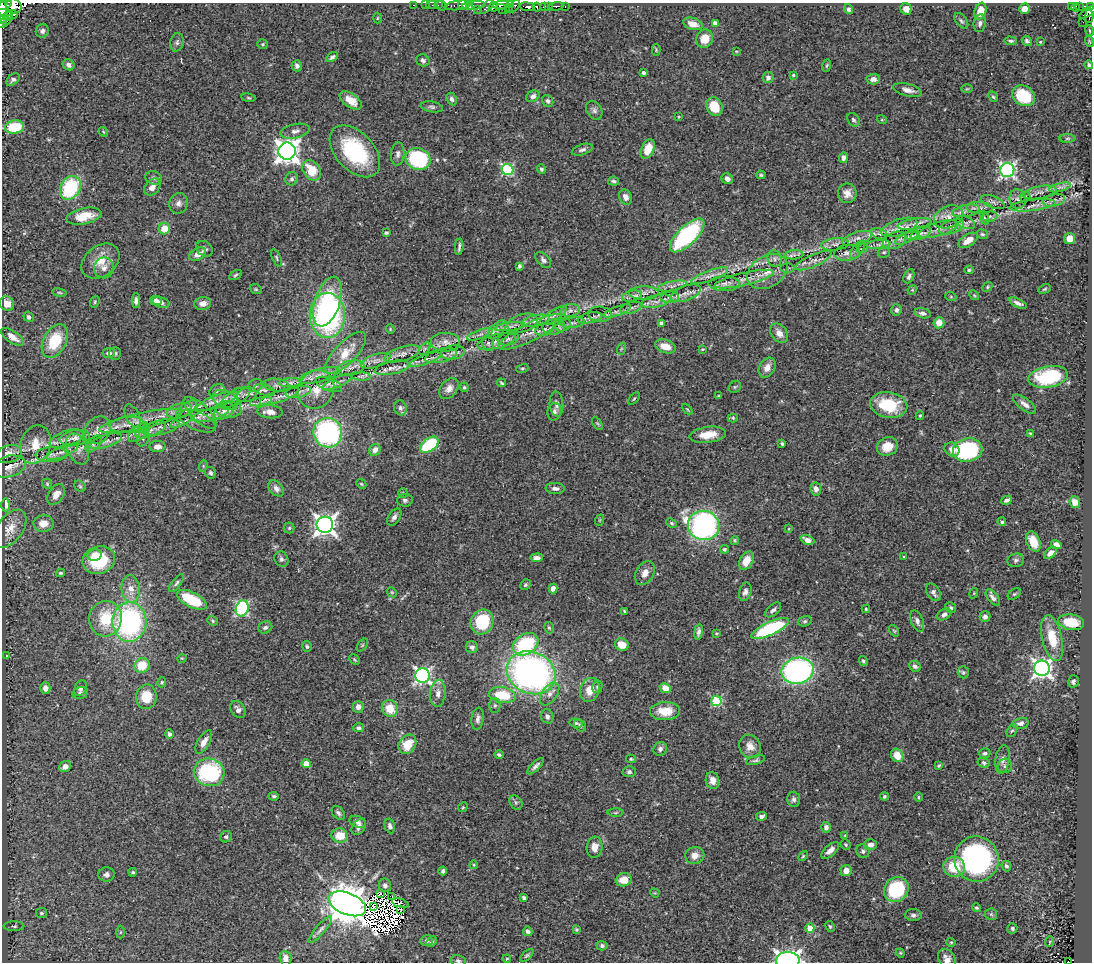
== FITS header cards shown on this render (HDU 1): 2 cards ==
NAXIS1  =                 1090
NAXIS2  =                  960

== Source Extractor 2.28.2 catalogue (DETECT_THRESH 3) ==
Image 1090 x 960 px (HDU 1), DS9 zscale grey, 1 PNG px = 1 image px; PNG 1094 x 964 px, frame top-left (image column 1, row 960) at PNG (2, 3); each listed source drawn as its Kron ellipse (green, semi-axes under 4 px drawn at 4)
Background 0.581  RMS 0.024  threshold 0.0727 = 3 sigma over >= 5 px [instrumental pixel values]
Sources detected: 514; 7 with non-positive FLUX_AUTO (blend fragments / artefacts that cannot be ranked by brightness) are neither listed nor drawn; of the other 507, the 500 brightest by FLUX_AUTO listed and drawn (7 fainter detections omitted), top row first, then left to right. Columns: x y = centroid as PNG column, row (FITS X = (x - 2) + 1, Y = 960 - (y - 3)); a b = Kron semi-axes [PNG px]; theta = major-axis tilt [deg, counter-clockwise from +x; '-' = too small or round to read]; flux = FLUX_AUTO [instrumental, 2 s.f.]
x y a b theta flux
4 5 7 3 23 170
414 5 3 2 - 12
425 5 2 2 - 3.4
431 5 5 2 - 14
438 5 2 2 - 13
442 5 5 4 - 21
458 5 13 4 7 140
463 5 5 2 - 100
474 5 11 3 4 340
501 5 8 3 5 17
511 5 3 2 - 6.3
515 5 7 3 59 15
14 6 8 7 - 360
548 6 3 2 - 53
556 6 7 3 2 67
565 6 4 3 - 51
1072 6 3 3 - 4.5
1079 6 3 2 - 3.8
469 7 4 3 - 160
487 7 9 3 46 37
493 7 5 4 - 130
527 7 7 3 -6 270
537 7 4 3 - 190
544 7 3 3 - 79
1076 7 4 2 - 14
1091 7 3 3 - 32
508 8 4 3 - 34
478 9 4 2 - 18
502 9 5 2 - 15
849 9 5 4 - 4
906 9 6 5 - 11
1024 9 5 5 - 13
980 11 8 6 72 24
3 12 13 3 -83 91
1088 12 10 4 30 44
12 15 5 3 - 110
7 16 5 3 - 110
1089 16 7 4 87 100
377 18 5 3 - 1.4
3 19 3 2 - 74
5 21 9 4 39 140
961 21 9 5 -52 3.6
1083 22 2 2 - 1.9
715 23 4 4 - 12
980 23 9 6 82 5.4
693 24 10 6 -17 15
42 31 7 6 - 4.9
1090 31 5 2 - 1.4
705 39 9 8 - 27
1011 41 6 3 -2 3.1
1027 41 5 4 - 3.8
1089 41 6 3 -71 1.4
177 42 9 6 78 4.6
1040 42 3 2 - 1.6
263 44 5 4 - 2.1
656 50 6 3 -90 1.8
736 51 4 2 - 1.2
332 57 6 4 35 4.6
423 60 7 6 - 4
69 65 6 5 - 5.8
1089 65 4 4 - 2.7
297 66 6 5 - 5.4
827 66 6 4 71 2.2
643 73 3 3 - 4.2
793 75 4 4 - 2.3
768 78 5 5 - 6
873 79 7 5 4 9
13 80 8 5 40 4.4
967 89 6 4 1 1.9
908 90 14 6 -15 9.7
533 96 7 5 27 6.9
1023 96 12 9 -32 64
993 97 5 4 - 2.7
248 98 7 3 -9 2.1
451 99 6 5 - 5
351 100 13 6 -36 20
548 101 6 5 - 3.9
432 107 11 5 -9 4.5
714 107 9 7 -65 42
594 110 10 7 -58 5.4
679 117 3 2 - 1.4
853 120 7 5 -55 4.4
882 120 5 3 - 1.4
15 127 9 6 7 52
295 131 15 7 11 9.6
103 132 5 3 - 1.7
1067 138 8 4 1 2.2
648 149 10 6 67 31
582 150 11 5 17 4.9
287 151 8 8 - 1400
355 151 31 19 -47 140
398 154 11 6 86 6.7
843 158 5 4 - 6.1
418 159 13 10 -23 160
541 169 5 4 - 3.9
312 170 11 8 -56 39
507 170 6 5 - 170
1007 170 7 7 - 440
761 175 4 4 - 2.2
154 178 8 6 -17 4.7
292 179 7 6 - 4.2
727 179 6 5 - 6.2
613 181 5 4 - 3.5
152 187 9 7 50 9.9
1060 187 11 3 15 4.5
70 188 12 9 59 130
1040 192 17 6 11 9.5
847 193 9 9 - 12
625 197 8 6 -62 9
1025 197 5 5 - 2.5
1018 199 10 8 -72 6.4
1054 200 11 6 13 7.4
993 202 12 5 -21 6.3
178 203 10 9 - 7.5
1033 205 23 5 7 13
979 208 13 6 -4 7.6
966 211 14 6 12 7.4
84 216 18 8 12 33
990 216 8 5 6 4.2
949 217 15 11 23 16
985 218 7 4 -69 2.8
965 223 10 6 -20 5.8
914 224 17 5 10 9.9
899 227 18 8 19 15
951 227 13 6 19 10
164 229 6 5 - 27
939 229 20 7 17 14
386 233 3 3 - 2.4
921 233 10 5 23 7
879 234 8 5 -20 3.9
982 234 6 4 -15 2.4
687 235 22 9 44 210
912 236 7 4 -9 4.3
857 238 15 6 16 8.3
907 238 13 4 26 8.6
1070 238 5 5 - 17
895 240 12 8 24 8.6
968 240 11 6 32 18
835 244 14 6 6 7.2
879 245 12 4 5 6.6
459 247 8 3 86 4
204 249 9 7 -39 5.3
862 249 6 3 19 2.3
857 250 10 5 54 4.6
884 252 6 5 - 3.6
847 253 12 8 7 8.7
198 254 9 5 30 12
794 255 9 4 4 4.8
276 258 9 4 -67 2.7
775 259 8 7 - 5.1
543 260 9 6 -46 5.6
100 261 21 15 37 28
813 261 19 6 24 11
519 266 4 3 - 3.5
104 268 10 10 - 10
787 268 7 4 0 2.8
969 270 4 3 - 2.7
767 271 22 15 33 32
235 275 7 4 28 2.5
709 276 20 5 19 12
909 276 7 5 64 4.9
744 279 30 6 13 21
724 284 16 7 -1 9.9
672 286 15 4 12 6.8
987 287 5 4 - 2.3
256 289 6 4 -20 2.3
1045 289 6 4 27 2
912 290 5 4 - 1.7
59 293 7 3 -9 2
644 293 15 6 -1 9.3
686 293 15 7 21 11
974 295 5 4 - 1.9
632 296 10 5 13 5
670 297 9 5 3 5.4
951 297 5 3 - 1.8
136 300 7 4 90 5.3
156 300 6 4 -1 5.5
656 301 15 6 13 10
95 302 6 4 71 2.1
161 302 9 5 -14 6.8
327 302 26 12 71 82
203 303 8 6 8 11
1018 303 9 4 -24 6
7 304 8 6 -36 14
631 308 11 5 17 6.1
570 310 9 6 10 6.1
896 310 5 5 - 5.5
617 311 14 4 20 6.7
923 313 8 5 -14 5.8
600 314 12 7 -5 5.7
327 315 22 17 89 350
553 316 16 5 32 8.3
29 317 5 5 - 3.5
590 318 12 5 11 6.6
535 321 15 5 12 8.7
522 323 15 9 15 11
573 323 12 5 5 6.4
661 323 4 4 - 8.4
939 323 5 5 - 17
563 325 8 6 21 5.6
510 326 15 4 8 7.2
554 327 11 7 6 7.4
390 329 4 4 - 1.8
545 329 9 6 19 5.9
497 330 12 6 45 6.9
530 332 35 9 27 25
779 333 11 8 -53 12
480 334 14 4 19 5.7
12 337 13 6 -35 14
508 339 10 6 12 5.4
55 341 18 11 62 61
496 341 19 7 14 12
445 342 14 9 -1 12
488 343 8 6 -79 4
665 346 10 6 -18 23
425 349 7 4 46 3.9
621 349 6 4 71 2.2
702 349 3 2 - 1.6
453 352 12 7 10 7.3
109 353 6 5 - 6.4
115 353 6 6 - 3.3
346 353 27 11 46 36
402 354 18 7 17 10
441 356 16 6 14 9.4
425 360 17 4 19 7.6
376 361 15 6 19 9.6
351 368 14 7 13 8.7
392 368 17 6 12 11
767 368 10 7 60 12
522 369 6 4 15 2.3
319 375 21 6 15 15
361 376 10 3 -4 3.7
1048 377 20 10 10 110
337 382 16 5 23 8.8
290 383 11 4 5 6.1
501 383 4 2 - 2.1
329 384 14 6 -20 8.3
255 385 7 6 - 5.3
277 385 13 6 -8 8.2
464 387 5 4 - 2.4
735 387 6 5 - 2.4
449 389 11 8 51 9.6
217 390 8 5 34 5
265 390 11 5 -17 4.4
316 390 20 17 59 31
298 392 13 6 11 7.8
247 395 10 7 19 5.8
279 396 20 5 19 12
719 396 3 3 - 1.6
236 397 16 7 30 10
634 399 7 2 50 1.7
226 400 13 9 -27 11
217 401 21 6 20 15
261 402 11 4 11 6.8
556 404 12 7 -87 7.6
1025 404 14 6 -37 8.1
889 405 19 12 -9 64
400 408 7 6 - 5.3
186 409 12 6 39 7.3
229 409 13 8 -1 10
687 409 6 3 -45 1.8
180 411 13 7 17 8.5
224 411 11 7 35 8.6
270 412 13 6 -4 15
554 412 9 6 78 6.5
200 413 21 8 -44 17
211 414 18 6 16 14
132 416 12 6 -64 7.5
920 416 4 3 - 2
733 418 5 4 - 2.4
141 421 42 8 12 31
197 421 19 9 -23 12
181 422 12 4 26 5.5
597 423 7 4 -58 2.2
127 425 18 8 3 14
145 427 5 4 - 3.1
160 427 20 7 12 14
97 430 15 12 46 14
150 430 16 6 20 11
139 432 13 6 41 9.6
328 433 15 14 - 260
1030 433 4 3 - 1.7
708 435 18 8 7 26
75 438 15 8 8 11
143 438 8 6 67 5.6
66 439 18 8 19 13
106 441 17 6 18 10
782 443 4 3 - 2.4
93 444 10 5 48 4.9
35 445 19 15 70 32
429 445 10 6 37 110
887 446 11 9 27 25
157 447 8 5 3 9.1
78 449 16 10 -66 12
952 449 8 6 -37 11
375 450 6 5 - 8.5
968 450 15 11 10 200
62 452 17 5 22 9.4
9 454 13 8 16 12
51 454 15 7 3 10
9 466 17 10 13 12
203 466 5 3 - 1.7
210 473 6 5 - 3.3
47 484 5 4 - 2.3
361 484 5 4 - 2.2
80 486 6 5 - 2.5
276 488 9 6 -48 7.4
555 488 9 5 -2 7
816 489 6 5 - 7.1
403 493 5 4 - 2.2
56 495 11 7 55 14
405 500 7 6 - 4.3
1007 500 6 3 23 4.5
1075 502 6 5 - 15
6 505 6 4 -88 16
394 517 9 5 56 6.1
600 520 6 3 71 1.6
1002 522 4 4 - 2.9
672 523 6 4 -39 2.6
43 524 10 8 1 18
325 525 8 8 - 1000
703 525 16 14 -9 400
289 528 5 5 - 2.4
10 529 22 12 53 21
789 529 4 3 - 1.3
735 540 4 4 - 2.3
807 540 7 4 -22 11
1033 542 10 6 -66 27
1056 545 5 4 - 8.9
724 549 4 4 - 2.8
1050 553 7 4 41 9.3
95 555 7 5 13 14
904 557 3 3 - 1.3
537 558 6 4 5 8
281 559 8 6 -66 4.6
99 560 16 13 18 86
1016 560 8 6 18 4.8
746 561 10 6 61 23
60 573 5 3 - 2.4
645 573 13 9 62 12
176 583 10 4 51 3.8
525 585 5 5 - 2.7
131 589 14 9 -84 18
553 589 5 4 - 9.3
392 592 5 4 - 2
745 592 9 6 74 6.6
933 592 9 6 -59 6.8
974 593 5 3 - 1.6
1014 594 7 5 35 2.9
993 598 10 5 -51 6.3
192 600 16 7 -27 83
242 608 8 6 72 260
951 608 6 5 - 3
866 609 4 4 - 1.9
773 610 9 5 42 6
624 611 4 2 - 1.9
944 614 7 5 35 6.2
985 617 5 5 - 5.1
105 619 18 16 85 57
213 621 5 4 - 2.6
805 621 7 5 15 3
917 621 11 6 -68 6.8
129 622 20 17 89 300
482 622 13 11 62 81
1071 622 13 8 -9 44
265 627 7 6 - 4.6
549 628 6 4 -74 2.6
770 629 20 6 25 150
894 631 6 4 -53 1.9
699 632 8 4 82 5.7
716 633 3 2 - 1.5
1052 638 23 10 -78 45
526 644 14 10 33 120
362 645 7 4 53 2.3
622 645 7 6 - 26
307 646 5 5 - 3.2
472 647 6 6 - 5
6 655 3 3 - 9.3
182 658 4 3 - 1.2
355 660 6 3 -45 2
863 661 5 3 - 2.9
142 665 8 7 - 37
915 666 6 5 - 5.5
1042 668 7 7 - 730
797 671 16 13 11 400
963 672 6 5 - 2.7
531 673 25 20 -25 600
422 676 7 7 - 420
1073 681 6 5 - 3.8
162 682 5 4 - 2.1
597 687 6 5 - 3.2
45 688 6 5 - 8.5
81 688 8 6 66 5.2
665 688 6 5 - 18
590 690 12 9 72 23
80 693 8 6 13 4
438 693 13 7 86 11
550 694 13 7 55 11
502 695 13 8 -9 58
146 697 12 10 81 41
716 701 5 5 - 130
495 705 7 5 88 3.4
358 707 6 5 - 8.6
390 708 8 8 - 33
238 709 9 6 -58 6.5
665 711 15 9 1 34
547 716 7 6 - 5.2
478 719 11 6 82 6.7
576 723 6 4 -10 3.2
1021 723 8 5 13 7
580 725 6 5 - 3.6
358 728 5 4 - 4
1012 731 7 4 60 2.7
169 734 5 4 - 4.3
204 742 13 6 60 13
408 744 10 8 56 33
750 746 12 10 -64 14
660 749 7 6 - 5.4
985 753 5 5 - 3.7
499 755 5 4 - 3.2
897 755 7 6 - 23
631 759 5 4 - 1.9
1002 759 14 7 80 7.9
755 760 10 4 16 3.5
983 763 6 5 - 3.9
306 764 4 4 - 27
536 766 11 4 44 5.5
939 766 4 2 - 2
1005 766 7 7 - 4.9
65 767 6 5 - 9.1
209 772 15 14 - 170
629 772 6 5 - 3.8
712 780 8 6 -78 9.8
274 796 5 4 - 2.9
884 796 4 4 - 2.4
918 797 4 3 - 1.7
794 799 7 6 - 4.7
516 802 8 6 -54 3.7
463 807 5 4 - 1.7
338 813 8 5 -49 4.2
616 813 8 4 1 2.2
762 816 6 4 11 4.5
357 822 8 5 -24 6.1
390 826 7 5 -77 4.9
359 827 9 6 54 7.2
826 827 5 5 - 6.2
845 835 4 4 - 1.4
340 836 8 7 - 30
226 837 6 5 - 3.2
846 844 5 5 - 2.4
871 845 6 5 - 8.5
595 847 10 8 83 13
830 850 11 5 42 9.5
863 851 7 6 - 4.3
695 855 9 8 - 12
803 856 6 3 46 1.9
976 859 23 22 - 330
474 865 4 4 - 1.6
1006 866 5 4 - 3.7
954 867 11 10 - 44
443 871 4 3 - 3.3
846 871 5 5 - 12
133 872 4 3 - 2.2
106 874 8 7 - 6
624 880 8 6 17 16
385 885 7 6 - 4.9
896 889 13 11 50 110
380 893 3 3 - 260
655 893 5 4 - 1.5
392 896 3 2 - 1.6
524 897 4 3 - 3.5
400 903 8 4 -13 2.9
347 904 20 11 -22 6300
373 906 3 3 - 2.7
977 908 5 4 - 2.5
401 910 4 2 - 2.4
41 913 5 5 - 3
991 914 6 5 - 2.9
913 915 8 6 -3 4.7
14 926 10 5 0 3.4
830 926 6 4 -62 2.4
810 928 4 4 - 33
1012 928 5 5 - 3.4
577 929 4 4 - 2
320 930 17 4 49 6.6
528 931 5 4 - 3.9
120 932 6 4 89 2
427 941 6 5 - 4.6
432 942 6 4 46 3.5
951 942 4 4 - 1.8
1049 942 5 3 - 1.6
602 946 5 4 - 4.4
900 953 4 4 - 1.7
527 956 8 4 41 2.9
285 958 7 6 - 10
507 959 4 3 - 1.7
947 959 10 8 -59 11
788 960 12 8 1 550
458 961 7 5 -12 3.6
1069 962 4 2 - 29
At the frame edge (FLAGS 8, measured only in part): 10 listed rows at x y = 4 5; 14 6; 1091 7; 3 12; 3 19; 5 21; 947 959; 788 960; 458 961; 1069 962
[7 fainter detections neither listed nor drawn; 7 non-positive-flux detections neither listed nor drawn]